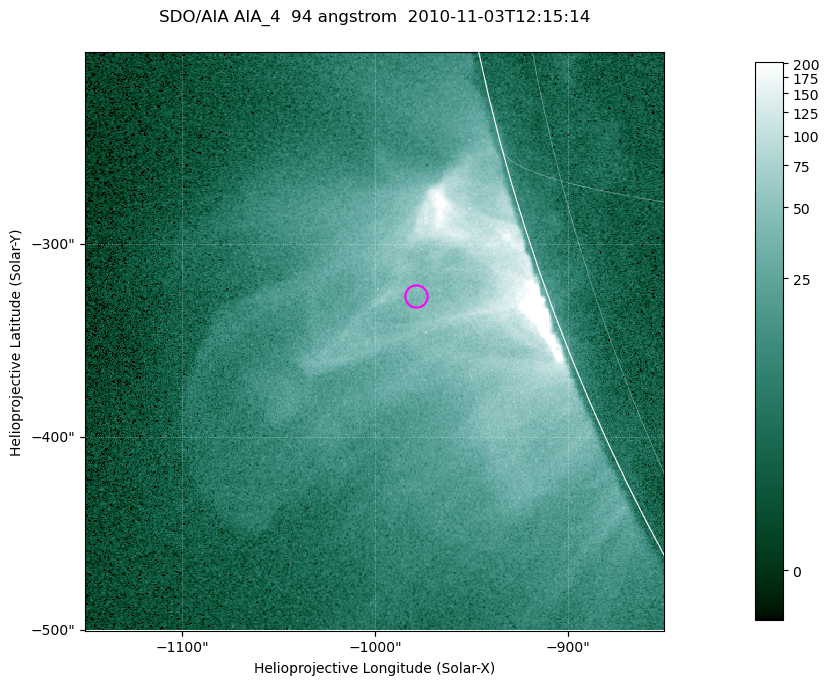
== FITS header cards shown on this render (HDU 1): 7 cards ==
TELESCOP= 'SDO/AIA '           / For AIA: SDO/AIA
INSTRUME= 'AIA_4   '           / For AIA: AIA_ATA1, AIA_ATA2, AIA_ATA3 or AIA_AT
WAVELNTH=                   94 / [angstrom] Wavelength
WAVEUNIT= 'angstrom'           / Wavelength unit: angstrom
DATE-OBS= '2010-11-03T12:15:14.118' / [ISO] Date when observation started; ISO 8
CTYPE1  = 'HPLN-TAN'           / CTYPE1; Typically HPLN
CTYPE2  = 'HPLT-TAN'           / CTYPE2; Typically HPLT

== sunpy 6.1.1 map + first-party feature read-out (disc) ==
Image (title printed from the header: SDO/AIA AIA_4  94 angstrom  2010-11-03T12:15:14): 500 x 500 px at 0.6 arcsec/px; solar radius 967 arcsec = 1612 px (partial field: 0.5% of the solar disc is inside the frame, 16% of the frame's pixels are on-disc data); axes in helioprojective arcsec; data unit not stated in the header (colour bar unlabelled)
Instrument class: DISC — disc imager (sunpy class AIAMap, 94 A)
Bright regions (active regions / flare kernels): reference = the on-disc median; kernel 5 px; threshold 5 sigma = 7.71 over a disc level ~4.04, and >= 1.15x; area >= 250 px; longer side >= 6 px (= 3.6 arcsec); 0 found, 0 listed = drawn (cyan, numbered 1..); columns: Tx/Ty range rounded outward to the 2 arcsec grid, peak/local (2 s.f.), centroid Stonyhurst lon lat
Off-limb structures (1.02-1.3 R_sun): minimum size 125 px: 1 found; the strongest spans PA ~105..115 deg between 1.02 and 1.21 R_sun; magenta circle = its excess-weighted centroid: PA ~110 deg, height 1.07 R_sun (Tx ~-978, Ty ~-328 arcsec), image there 1.5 x the reference